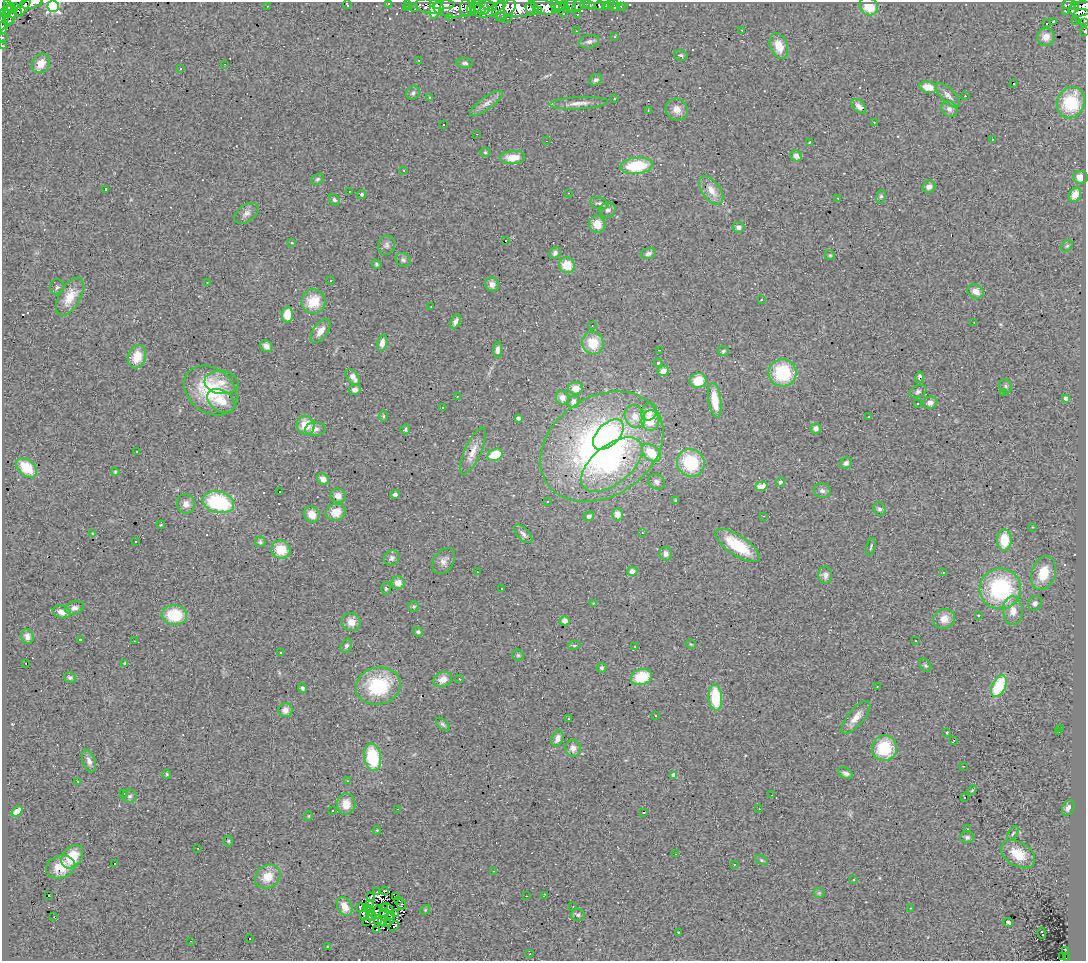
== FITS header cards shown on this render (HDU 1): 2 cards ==
NAXIS1  =                 1084
NAXIS2  =                  959

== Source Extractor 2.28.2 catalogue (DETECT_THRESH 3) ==
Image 1084 x 959 px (HDU 1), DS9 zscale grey, 1 PNG px = 1 image px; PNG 1088 x 963 px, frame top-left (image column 1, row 959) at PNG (2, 2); each listed source drawn as its Kron ellipse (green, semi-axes under 4 px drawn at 4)
Background 0.71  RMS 0.21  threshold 0.626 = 3 sigma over >= 5 px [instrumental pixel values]
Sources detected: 367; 4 with non-positive FLUX_AUTO (blend fragments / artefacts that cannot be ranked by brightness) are neither listed nor drawn; the other 363 listed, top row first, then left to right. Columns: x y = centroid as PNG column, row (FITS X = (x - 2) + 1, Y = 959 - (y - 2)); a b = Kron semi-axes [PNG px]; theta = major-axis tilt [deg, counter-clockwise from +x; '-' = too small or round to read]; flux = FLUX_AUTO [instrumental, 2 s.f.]
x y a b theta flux
7 2 3 2 - 330
32 3 10 5 15 170
388 3 3 3 - 50
407 4 4 3 - 46
564 4 3 2 - 9.7
585 4 5 4 - 64
1069 4 7 4 -5 220
347 5 4 2 - 13
436 5 14 5 80 380
443 5 11 4 5 640
571 5 7 4 -76 37
579 5 8 3 44 45
589 5 6 3 -25 33
605 5 3 2 - 23
609 5 6 3 52 45
614 5 6 3 -75 57
23 6 12 4 58 150
53 6 6 5 - 2300
267 6 2 2 - 13
430 6 14 7 -11 600
489 6 8 4 -22 260
555 6 6 4 -70 350
560 6 5 3 - 5.6
600 6 5 2 - 33
869 6 10 8 -42 290
1075 6 4 3 - 240
7 7 3 2 - 300
458 7 24 10 3 970
481 7 10 6 -38 610
519 7 16 10 1 1200
544 7 12 7 -18 690
620 7 3 2 - 17
623 7 3 2 - 7.8
406 8 3 2 - 13
466 8 8 5 -87 470
504 8 13 9 33 1000
11 9 4 2 - 580
415 9 2 2 - 9
471 9 5 3 - 260
476 9 8 4 -60 340
532 9 7 5 -40 670
1081 9 12 7 9 1400
17 10 7 4 -64 45
493 10 14 4 29 460
538 10 4 3 - 240
567 10 3 3 - 23
6 11 7 4 39 110
1065 11 3 2 - 16
563 13 3 2 - 13
10 14 11 5 82 170
577 14 2 2 - 8.9
502 17 5 3 - 25
1083 17 9 7 -18 460
450 18 3 2 - 14
508 18 2 2 - 9.7
4 19 17 4 66 140
8 20 5 2 - 4.6
1076 20 3 2 - 26
1054 21 4 3 - 450
1046 23 3 3 - 47
1084 23 3 3 - 86
3 27 6 3 -87 140
742 30 3 2 - 13
576 31 3 2 - 8.2
1085 32 3 2 - 29
2 37 2 2 - 23
615 37 3 3 - 12
1046 37 9 8 - 140
589 42 10 6 11 52
3 46 3 2 - 18
779 46 13 8 -68 220
681 55 7 5 -13 26
419 60 3 2 - 29
41 63 10 8 55 180
465 63 8 4 -5 31
225 64 3 2 - 9.3
181 69 3 2 - 24
596 80 7 5 36 35
1014 83 2 2 - 12
928 87 9 6 -10 200
413 93 7 6 - 34
948 95 15 7 -45 79
965 96 3 2 - 41
430 98 3 3 - 19
614 99 2 2 - 12
486 103 19 6 36 72
579 103 29 6 3 120
1071 103 16 13 69 770
859 106 8 5 -44 83
949 109 9 7 -47 67
648 110 3 2 - 11
677 110 12 10 -44 120
874 122 3 2 - 47
443 124 3 2 - 18
476 134 2 2 - 9.3
992 139 3 2 - 52
547 141 2 2 - 7.6
809 142 3 2 - 8.7
485 152 5 5 - 19
796 156 6 5 - 82
512 157 13 6 2 210
636 166 16 8 6 660
404 170 3 2 - 9.1
1080 177 7 6 - 150
317 179 7 5 39 25
929 187 6 6 - 80
105 190 3 3 - 36
711 190 16 9 -53 170
349 191 2 2 - 8.5
569 193 3 2 - 7.2
362 194 4 4 - 30
1075 195 7 5 58 160
881 196 6 5 - 24
838 198 3 3 - 14
334 200 6 5 - 27
599 203 9 5 -15 38
608 210 8 7 - 53
246 213 14 8 36 74
597 224 8 8 - 180
738 227 6 5 - 58
506 241 3 2 - 21
292 243 3 3 - 60
386 245 10 8 69 47
1067 246 6 5 - 23
555 253 6 5 - 41
648 253 7 5 19 51
830 255 5 4 - 18
403 260 8 6 -32 43
376 264 5 4 - 23
567 265 8 7 - 260
330 280 3 3 - 43
207 282 3 2 - 8
492 284 7 6 - 83
57 287 8 6 -90 31
976 291 8 6 -28 120
70 297 21 10 60 250
761 300 3 2 - 41
313 302 12 12 - 380
431 307 2 2 - 13
287 315 7 5 86 250
456 321 8 4 63 65
974 323 2 2 - 9.8
592 325 2 2 - 9.6
321 331 14 7 54 130
382 343 8 5 80 96
593 343 11 10 - 370
266 346 6 5 - 66
498 350 8 4 85 54
659 350 3 2 - 9.9
723 351 5 4 - 22
137 357 12 8 74 290
658 363 4 3 - 22
663 371 6 5 - 120
782 373 14 14 - 820
353 377 9 5 -53 100
919 377 6 3 75 37
698 381 8 7 - 270
221 382 17 11 -7 170
1006 386 7 6 - 32
575 388 7 6 - 130
355 390 6 5 - 66
211 391 29 22 -38 940
918 391 9 6 25 39
1003 393 3 3 - 46
457 396 3 2 - 13
562 398 7 6 - 89
1066 398 4 3 - 85
715 400 17 6 -82 300
221 401 15 10 -33 220
573 402 6 5 - 79
917 403 3 3 - 51
930 403 7 6 - 67
442 407 3 3 - 14
649 412 9 7 66 130
383 416 6 4 -89 18
635 416 12 10 -65 140
868 417 2 2 - 8.7
518 418 4 4 - 50
650 421 10 9 - 250
306 425 9 8 - 260
816 428 5 5 - 70
315 429 10 7 3 67
405 429 5 5 - 23
608 435 19 11 45 560
602 447 66 50 33 5300
137 451 3 2 - 22
473 451 25 8 66 160
651 453 11 7 -40 340
495 455 8 5 25 350
691 463 14 13 - 780
846 463 6 5 - 40
612 464 36 19 39 1100
27 468 12 8 -41 420
115 472 4 3 - 15
323 479 6 5 - 110
657 482 9 7 -30 52
780 482 5 4 - 33
761 486 6 4 15 130
822 491 8 7 - 50
279 492 3 3 - 250
395 494 5 4 - 36
338 496 8 7 - 92
676 500 4 3 - 20
547 501 3 3 - 19
218 502 16 10 -14 1200
186 504 10 9 - 98
879 509 7 6 - 38
336 512 10 8 16 200
312 514 8 7 - 170
617 514 6 5 - 110
589 516 5 4 - 43
764 516 2 2 - 8.7
161 525 4 3 - 13
1033 527 3 2 - 9.7
92 533 3 2 - 9.3
642 533 3 2 - 8.7
523 534 11 6 -47 51
1004 540 10 7 89 320
136 542 3 2 - 22
260 542 5 5 - 30
738 545 26 10 -34 570
871 547 9 3 77 19
281 550 9 9 - 310
666 554 7 6 - 72
392 558 8 7 - 52
444 561 14 9 57 85
632 571 5 4 - 88
477 572 3 2 - 8.1
943 572 3 3 - 22
1043 573 17 12 72 350
825 575 8 6 87 79
398 583 6 6 - 140
386 588 6 5 - 21
502 589 3 3 - 26
1000 589 20 20 - 1400
593 603 3 2 - 59
1035 603 7 6 - 53
414 606 5 5 - 22
74 608 9 6 17 61
1013 611 14 10 -87 150
62 612 9 6 -13 110
174 615 13 10 -3 570
978 615 3 3 - 38
944 619 11 10 - 140
565 621 5 4 - 69
351 622 9 9 - 140
418 632 5 5 - 29
27 637 7 6 - 64
80 640 3 2 - 17
134 641 2 2 - 8.7
916 641 3 2 - 19
691 644 5 3 - 13
574 645 6 3 7 18
346 646 7 5 58 34
635 646 3 3 - 22
280 652 3 2 - 16
518 655 6 5 - 21
26 663 3 2 - 20
125 663 4 3 - 13
925 665 7 5 -58 25
601 668 5 5 - 28
70 677 6 5 - 30
641 677 11 8 17 440
443 679 9 7 24 140
459 679 3 2 - 9.6
378 686 22 18 13 930
877 686 2 2 - 7.8
999 686 11 7 62 530
302 688 5 4 - 33
715 698 13 6 -84 590
285 710 7 7 - 88
655 715 3 3 - 130
856 717 20 8 50 140
568 719 3 2 - 26
443 724 8 5 -44 27
1061 729 3 2 - 13
947 732 3 3 - 16
1059 732 3 2 - 8.9
557 738 8 5 67 80
954 740 4 2 - 45
573 748 8 7 - 88
884 748 13 12 - 580
373 757 14 8 -81 710
89 761 12 6 -70 73
963 766 3 2 - 12
846 773 8 5 -24 46
167 774 4 4 - 15
674 775 4 4 - 170
347 781 3 3 - 22
78 782 4 2 - 10
972 790 5 4 - 16
123 793 3 3 - 83
772 795 3 2 - 16
130 796 7 6 - 34
964 798 3 2 - 14
346 804 11 9 87 160
1068 808 8 5 61 60
398 809 2 2 - 7.2
759 809 3 2 - 12
333 810 3 2 - 24
17 811 6 4 38 150
644 812 3 3 - 330
308 816 4 3 - 9.6
968 829 2 2 - 9.5
377 830 4 3 - 12
1013 833 8 4 55 24
967 837 7 6 - 35
228 841 5 5 - 20
198 848 2 2 - 13
676 854 2 2 - 11
1018 854 18 12 -31 310
72 857 13 9 51 330
761 860 7 4 -27 23
115 863 3 2 - 37
734 864 2 2 - 7.8
61 867 15 11 17 230
494 871 3 2 - 12
268 877 13 11 33 220
853 880 3 3 - 26
384 891 4 2 - 19
377 892 3 2 - 18
819 893 5 5 - 22
544 895 4 2 - 13
49 896 3 2 - 23
526 896 2 2 - 21
371 897 4 2 - 9.6
395 897 4 3 - 17
398 900 3 2 - 13
369 903 3 2 - 9.5
401 904 5 3 - 18
345 906 10 7 -63 180
573 906 2 2 - 8.2
360 907 4 2 - 49
384 907 2 2 - 14
366 908 3 2 - 3.1
388 908 6 3 -47 20
910 908 3 2 - 8.7
425 910 5 4 - 15
370 911 5 3 - 30
377 912 7 4 72 33
384 913 4 2 - 16
364 914 6 3 83 33
396 914 3 2 - 20
391 915 4 3 - 14
578 915 7 6 - 28
371 916 5 3 - 27
53 917 2 2 - 1.1
378 920 4 2 - 13
366 921 3 2 - 12
382 921 5 2 - 2.8
1008 922 5 3 - 93
388 924 3 2 - 18
394 926 6 3 49 49
377 929 2 2 - 13
678 932 3 2 - 120
1042 933 5 3 - 48
249 939 2 2 - 9.6
191 941 3 2 - 32
328 947 3 3 - 16
1065 950 4 2 - 6.6
530 954 3 2 - 13
1063 957 4 2 - 4
1066 958 3 2 - 23
At the frame edge (FLAGS 8, measured only in part): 12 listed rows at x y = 7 2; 32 3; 388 3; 407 4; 53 6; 1083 17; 4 19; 1084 23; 3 27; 1085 32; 2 37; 3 46
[4 non-positive-flux detections neither listed nor drawn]